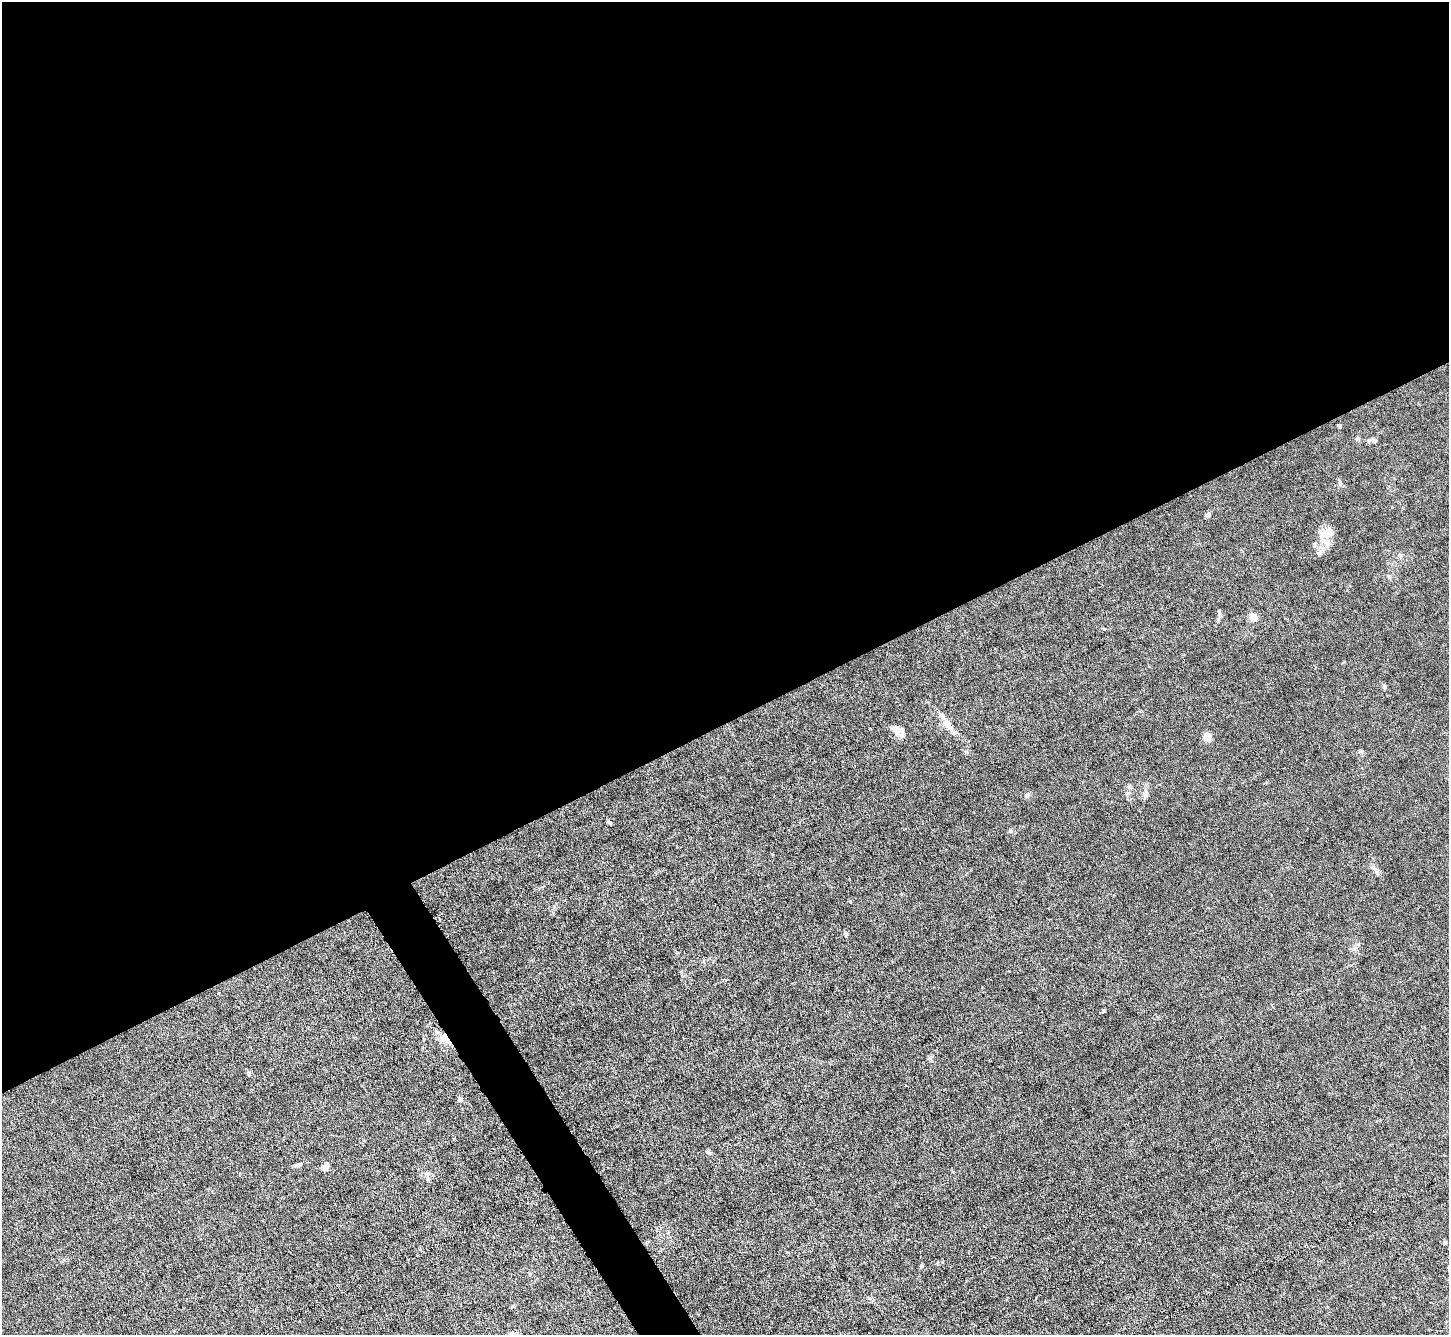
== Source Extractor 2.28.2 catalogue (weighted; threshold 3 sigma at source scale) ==
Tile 2 of 4 x 4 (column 2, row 1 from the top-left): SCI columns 1448-2894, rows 4152-5484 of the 5787 x 5775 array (HDU 1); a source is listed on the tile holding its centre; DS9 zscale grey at full resolution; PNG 1451 x 1337 px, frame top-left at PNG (2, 2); no overlay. Shown black and unused: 56% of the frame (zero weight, under 3 of 6 exposures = <1% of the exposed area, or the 3 px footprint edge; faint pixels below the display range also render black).
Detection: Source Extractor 2.28.2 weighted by HDU 2 'WHT'; one run over the whole footprint, this tile lists its part. Background 0.0245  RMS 0.0028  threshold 0.0115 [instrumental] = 3 sigma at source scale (4.09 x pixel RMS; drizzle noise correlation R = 1.36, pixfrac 0.8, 0.05/0.05 arcsec/px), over >= 5 px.
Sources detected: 35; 1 cosmic-ray / hot-pixel residue — not listed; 3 inside a brighter listed object's ellipse — not listed separately; the other 31 listed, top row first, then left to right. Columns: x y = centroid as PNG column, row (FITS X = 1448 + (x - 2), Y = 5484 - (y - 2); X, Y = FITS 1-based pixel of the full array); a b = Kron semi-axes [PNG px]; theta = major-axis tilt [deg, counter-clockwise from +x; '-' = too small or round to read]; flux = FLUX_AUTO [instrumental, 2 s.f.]
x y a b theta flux
1339 426 5 4 - 0.3
1358 438 6 5 - 0.37
1374 440 10 5 -33 0.6
1208 514 6 5 - 0.89
1326 533 25 11 27 3.2
1320 553 9 6 41 0.84
1400 556 6 4 -45 0.47
1389 576 6 4 -44 0.36
1219 612 11 4 -78 0.6
1253 617 9 7 -50 2.2
1384 687 7 3 82 0.34
948 725 17 8 -49 3
897 728 15 11 89 1.8
1207 736 5 5 - 6.9
1361 751 7 4 -18 0.37
1145 794 12 6 76 0.97
609 822 7 4 -45 0.39
1010 831 6 4 0 0.36
1374 868 9 4 -45 0.7
846 934 7 5 -90 0.45
445 1039 10 6 -43 4.6
930 1058 7 5 42 0.5
249 1073 6 5 - 0.54
460 1099 6 6 - 0.9
709 1153 7 4 -18 0.39
297 1165 8 5 4 0.67
325 1167 8 7 - 1.3
1445 1242 5 4 - 0.35
921 1266 6 4 68 0.35
513 1306 5 4 - 0.34
511 1334 9 4 8 0.6
Overlapping masked pixels (flux is a lower limit): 1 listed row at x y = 445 1039
Unlisted compact peaks at least as high as the median listed source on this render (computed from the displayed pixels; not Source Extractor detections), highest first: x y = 1026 795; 1340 483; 1104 629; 850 901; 1104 1011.